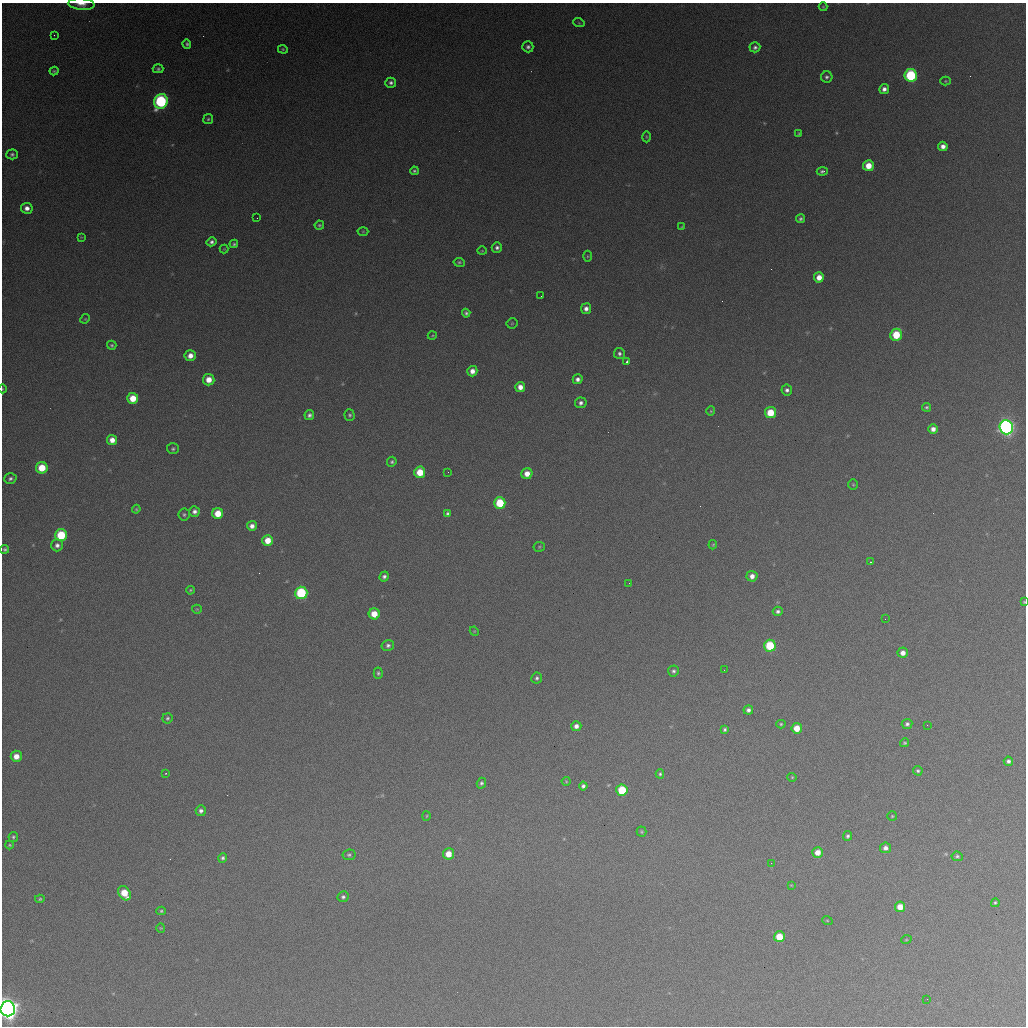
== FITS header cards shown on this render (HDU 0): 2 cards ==
NAXIS1  =                 1024 / length of data axis 1
NAXIS2  =                 1024 / length of data axis 2

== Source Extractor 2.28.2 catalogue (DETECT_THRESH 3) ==
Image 1024 x 1024 px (HDU 0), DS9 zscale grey, 1 PNG px = 1 image px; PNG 1028 x 1028 px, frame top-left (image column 1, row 1024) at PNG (2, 3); each listed source drawn as its Kron ellipse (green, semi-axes under 4 px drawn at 4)
Background 364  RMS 16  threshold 47.6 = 3 sigma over >= 5 px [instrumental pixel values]
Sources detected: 152; all 152 listed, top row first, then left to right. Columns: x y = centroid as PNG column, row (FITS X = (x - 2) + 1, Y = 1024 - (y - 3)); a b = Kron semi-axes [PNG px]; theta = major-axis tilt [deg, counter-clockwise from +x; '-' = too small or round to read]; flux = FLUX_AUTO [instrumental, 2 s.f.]
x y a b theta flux
81 4 13 5 -5 7.7e+03
823 7 4 4 - 1.1e+03
579 23 5 3 - 1.1e+03
54 35 3 2 - 1.3e+03
187 44 5 4 - 2.1e+03
528 47 5 5 - 3.0e+03
755 47 5 5 - 2.9e+03
283 49 5 4 - 1.3e+03
158 69 5 4 - 2.0e+03
54 71 4 4 - 1.3e+03
911 75 6 6 - 9.9e+04
827 77 6 5 - 2.5e+03
945 81 5 4 - 1.2e+03
391 83 5 5 - 3.2e+03
884 89 5 5 - 4.6e+03
161 101 7 6 - 1.5e+05
208 119 5 4 - 1.7e+03
799 134 3 3 - 1.1e+03
646 137 5 3 - 1.1e+03
943 146 5 4 - 6.0e+03
12 154 6 5 - 2.4e+03
868 166 5 5 - 1.7e+04
414 171 4 4 - 2.0e+03
822 171 5 4 - 2.3e+03
27 208 6 5 - 6.2e+03
257 218 2 2 - 5.7e+02
800 219 4 4 - 2.2e+03
319 225 4 4 - 1.7e+03
682 227 4 3 - 9.7e+02
363 231 5 3 - 8.7e+02
81 237 4 4 - 8.9e+02
211 242 5 4 - 3.2e+03
234 244 4 3 - 1.7e+03
497 247 5 5 - 3.2e+03
224 249 4 4 - 1.0e+03
482 251 4 4 - 1.0e+03
587 256 5 3 - 1.1e+03
459 262 5 4 - 1.7e+03
819 277 5 5 - 1.1e+04
541 296 2 2 - 7.0e+02
586 309 5 5 - 5.4e+03
466 313 4 4 - 2.3e+03
85 319 5 4 - 1.1e+03
512 323 5 5 - 1.4e+03
896 335 6 5 - 3.3e+04
432 336 4 3 - 9.3e+02
112 345 5 4 - 1.8e+03
619 353 5 5 - 2.8e+03
190 356 6 5 - 8.2e+03
627 362 4 3 - 2.9e+03
472 371 5 5 - 7.4e+03
578 379 5 4 - 4.5e+03
209 380 6 5 - 1.3e+04
520 387 5 5 - 8.4e+03
2 389 4 3 - 8.3e+02
787 390 5 5 - 3.2e+03
133 398 5 5 - 1.9e+04
581 403 6 5 - 3.7e+03
926 407 4 4 - 1.9e+03
711 411 4 4 - 1.1e+03
770 413 5 5 - 2.4e+04
309 415 5 4 - 3.2e+03
350 415 6 5 - 2.0e+03
1006 427 7 6 - 4.2e+05
933 429 5 4 - 6.2e+03
112 440 5 5 - 9.0e+03
173 449 6 5 - 2.0e+03
392 462 5 4 - 1.9e+03
42 468 6 5 - 2.5e+04
420 472 5 5 - 2.3e+04
448 472 2 2 - 8.1e+02
527 474 5 5 - 1.0e+04
10 479 6 5 - 2.7e+03
853 485 5 4 - 1.4e+03
500 503 6 6 - 4.4e+04
136 509 4 4 - 1.3e+03
194 511 5 5 - 4.0e+03
218 513 5 5 - 1.9e+04
184 514 6 5 - 2.1e+03
448 514 4 4 - 2.3e+03
252 526 5 5 - 5.6e+03
61 535 6 6 - 4.9e+04
268 540 5 5 - 1.6e+04
57 545 6 6 - 4.1e+03
713 545 5 3 - 1.2e+03
539 547 5 5 - 1.4e+03
5 549 4 4 - 2.1e+03
870 562 3 3 - 8.1e+02
384 576 5 4 - 2.9e+03
752 576 5 5 - 6.6e+03
629 583 2 2 - 5.5e+02
190 590 4 3 - 1.2e+03
301 593 6 6 - 8.2e+04
1024 602 3 3 - 1.1e+03
197 609 5 4 - 1.2e+03
778 611 5 4 - 2.8e+03
374 614 5 5 - 1.8e+04
885 619 2 2 - 2.3e+03
474 631 5 3 - 8.8e+02
388 645 6 5 - 3.0e+03
770 646 6 6 - 4.8e+04
903 653 5 5 - 7.0e+03
724 670 2 2 - 9.9e+02
673 671 5 5 - 2.5e+03
378 673 6 4 87 1.8e+03
537 678 6 5 - 2.5e+03
748 710 5 4 - 3.5e+03
167 718 5 5 - 2.1e+03
781 724 4 4 - 1.4e+03
907 724 5 5 - 2.5e+03
927 725 2 2 - 4.9e+02
576 726 5 5 - 5.4e+03
797 728 5 5 - 1.6e+04
725 730 4 3 - 2.0e+03
904 743 4 4 - 1.4e+03
16 756 5 5 - 1.0e+04
1008 761 5 4 - 3.1e+03
918 771 5 4 - 2.0e+03
166 773 3 2 - 9.9e+02
660 774 4 4 - 1.7e+03
792 777 4 4 - 1.2e+03
566 781 4 4 - 1.0e+03
481 783 5 4 - 2.2e+03
583 786 4 4 - 2.8e+03
622 790 6 5 - 4.1e+04
201 811 5 5 - 3.5e+03
427 816 5 3 - 1.0e+03
892 816 5 5 - 1.3e+03
641 832 5 5 - 1.4e+03
848 836 5 4 - 2.3e+03
13 837 5 4 - 1.8e+03
9 845 4 3 - 1.5e+03
885 848 5 5 - 4.7e+03
818 852 5 5 - 1.1e+04
448 854 5 5 - 1.4e+04
349 855 7 5 9 2.1e+03
957 856 6 4 -9 2.0e+03
223 858 5 4 - 2.3e+03
771 863 2 2 - 6.5e+02
791 885 3 2 - 8.1e+02
124 893 8 5 -57 2.3e+04
343 897 5 5 - 2.5e+03
40 899 5 4 - 1.5e+03
995 903 4 4 - 1.7e+03
900 907 5 5 - 1.3e+04
161 911 5 4 - 1.6e+03
827 920 5 3 - 9.3e+02
161 928 4 4 - 1.0e+03
779 937 5 5 - 2.3e+04
906 940 5 3 - 9.2e+02
927 999 2 2 - 5.6e+02
8 1009 7 7 - 1.1e+06
At the frame edge (FLAGS 8, measured only in part): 4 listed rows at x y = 81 4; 2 389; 1024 602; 8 1009